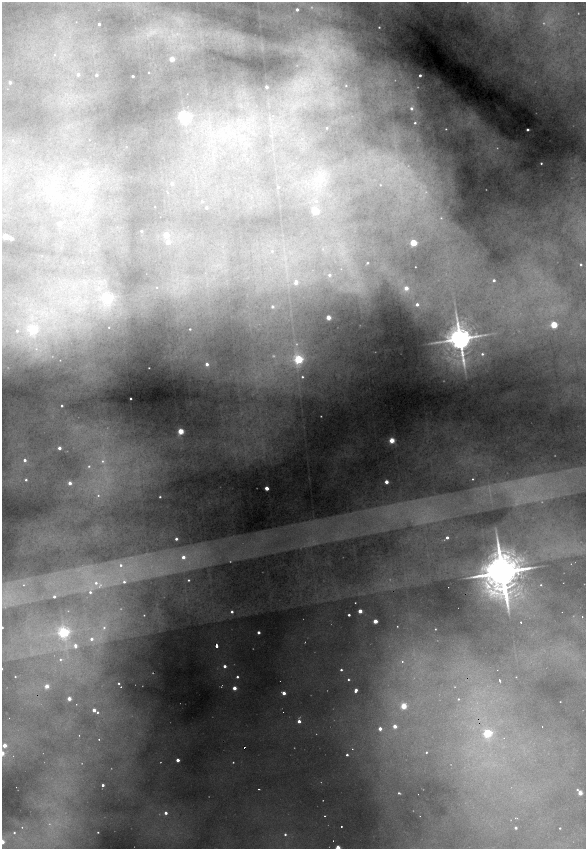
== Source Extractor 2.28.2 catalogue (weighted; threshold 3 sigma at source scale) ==
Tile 10 of 4 x 4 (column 2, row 3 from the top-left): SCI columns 1497-2663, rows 1694-3386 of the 5212 x 6773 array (HDU 1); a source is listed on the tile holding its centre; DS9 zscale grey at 2 x 2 block average (1 PNG px = mean of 2 x 2 image px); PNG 588 x 851 px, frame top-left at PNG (2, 2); no overlay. Shown black and unused: <1% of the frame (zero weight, under 2 of 4 exposures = <1% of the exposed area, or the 3 px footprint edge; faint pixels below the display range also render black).
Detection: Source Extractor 2.28.2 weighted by HDU 2 'WHT'; one run over the whole footprint, this tile lists its part. Background 0.48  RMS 0.025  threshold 0.111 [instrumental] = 3 sigma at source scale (4.5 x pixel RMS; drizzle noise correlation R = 1.50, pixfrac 1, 0.05/0.05 arcsec/px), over >= 5 px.
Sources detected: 246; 66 too faint to see at this stretch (2 x 2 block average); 7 cosmic-ray / hot-pixel residue — not listed; the other 173 listed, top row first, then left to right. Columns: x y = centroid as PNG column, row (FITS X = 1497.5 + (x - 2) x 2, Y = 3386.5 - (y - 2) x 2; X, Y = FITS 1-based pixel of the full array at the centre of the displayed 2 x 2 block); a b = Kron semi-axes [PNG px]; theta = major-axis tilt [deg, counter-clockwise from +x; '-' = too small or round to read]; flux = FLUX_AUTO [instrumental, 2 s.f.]
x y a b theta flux
297 10 2 2 - 32
76 22 3 2 - 3
99 24 2 2 - 22
379 27 2 2 - 7
323 44 62 31 86 660
54 55 4 3 - 7.2
172 59 3 3 - 140
148 72 2 2 - 5.3
78 75 3 3 - 30
96 75 3 2 - 24
420 75 2 2 - 21
133 76 2 2 - 18
10 82 2 2 - 39
346 85 3 3 - 5.9
266 87 2 2 - 35
187 94 2 2 - 2.4
412 108 8 5 65 40
273 115 2 2 - 1.3
184 117 4 4 - 1600
415 123 3 3 - 13
327 128 2 2 - 6.9
446 129 2 2 - 4.5
527 130 2 2 - 16
222 135 8 5 -82 27
13 140 5 2 - 6
89 140 2 2 - 2.2
541 163 2 2 - 8.7
4 171 7 2 -31 8.6
82 176 5 2 - 6.3
318 180 26 14 -18 180
172 184 3 3 - 23
380 185 3 3 - 5.1
278 187 2 2 - 9.9
54 191 3 2 - 4.7
167 192 3 3 - 4
202 201 2 2 - 11
316 201 5 4 - 16
155 207 2 2 - 2.3
206 208 2 2 - 15
315 211 3 3 - 430
441 218 5 4 - 11
59 223 3 2 - 56
141 231 2 2 - 13
166 235 3 3 - 130
5 236 3 3 - 290
11 238 3 2 - 63
168 242 3 3 - 64
413 243 3 3 - 450
272 251 4 3 - 8.6
83 262 3 3 - 3.8
367 263 4 3 - 7.7
581 265 2 2 - 12
415 267 2 2 - 4.3
341 269 4 3 - 8
329 275 4 4 - 23
494 280 2 2 - 21
85 282 3 3 - 6.3
296 283 4 3 - 40
157 287 2 2 - 2.6
406 288 3 3 - 88
357 290 17 11 -32 120
108 298 7 5 69 1200
417 304 2 2 - 31
272 307 3 2 - 23
46 314 6 2 40 9.3
328 317 3 3 - 150
554 325 3 3 - 460
109 327 3 3 - 5.8
33 329 5 4 - 600
190 329 3 3 - 8.6
17 331 5 5 - 23
460 339 13 7 -84 14000
36 349 5 4 - 12
482 354 5 4 - 18
298 359 4 4 - 940
60 360 2 2 - 2.6
207 364 3 2 - 42
149 368 2 2 - 4.9
302 377 2 2 - 8.9
130 399 2 2 - 9.1
62 406 2 2 - 15
181 431 3 3 - 320
392 440 3 3 - 240
59 448 2 2 - 45
25 460 3 3 - 29
89 466 4 3 - 8.7
473 479 2 2 - 5.3
26 480 3 3 - 14
386 482 2 2 - 73
70 483 2 2 - 54
266 488 3 2 - 86
98 495 4 4 - 13
160 497 2 2 - 8.2
447 538 2 2 - 25
176 539 2 2 - 21
444 540 3 2 - 3.4
183 557 3 3 - 48
121 565 4 4 - 22
503 576 23 10 -85 30000
188 580 2 2 - 8
124 582 3 3 - 18
96 583 5 5 - 38
23 585 3 3 - 5.7
541 585 2 2 - 5.1
90 592 4 3 - 17
54 597 2 2 - 16
355 603 2 2 - 4.4
360 611 2 2 - 110
232 612 3 3 - 21
144 615 2 2 - 3.8
349 615 2 2 - 15
582 617 3 2 - 6.9
375 621 3 2 - 130
521 622 2 2 - 5.2
397 626 3 2 - 4.7
2 627 2 2 - 15
104 628 5 4 - 12
435 629 2 2 - 4.3
64 632 4 4 - 1600
258 632 2 2 - 36
91 639 3 3 - 26
75 646 4 3 - 33
217 646 3 2 - 570
60 659 3 3 - 8.1
402 661 3 2 - 6.8
225 666 3 3 - 32
341 670 2 2 - 14
15 677 2 2 - 6.4
237 677 3 2 - 18
516 677 2 2 - 3.3
348 679 3 3 - 9.9
500 680 4 2 - 7.1
119 683 2 2 - 7.8
47 686 3 2 - 94
121 687 2 2 - 3.6
234 688 2 2 - 90
356 690 3 2 - 44
284 693 3 2 - 65
69 699 2 2 - 79
458 699 3 3 - 8.4
560 702 2 2 - 3
403 706 3 3 - 280
94 710 2 2 - 55
98 712 2 2 - 10
299 721 3 2 - 47
395 726 2 2 - 76
542 727 2 2 - 6.6
380 729 2 2 - 55
487 733 3 3 - 810
504 738 2 2 - 1.6
99 739 2 2 - 4.1
4 745 3 3 - 100
352 749 2 2 - 3.3
426 752 2 2 - 6.4
347 755 2 2 - 15
178 760 2 2 - 63
103 785 2 2 - 26
259 789 2 2 - 4.3
577 790 3 3 - 9.1
399 793 4 2 - 10
580 793 3 2 - 130
166 813 3 3 - 34
325 816 2 2 - 9.6
515 818 3 3 - 5.5
22 827 3 2 - 6
341 827 2 2 - 12
516 828 2 2 - 22
560 828 2 2 - 7.4
14 832 4 4 - 16
98 832 3 3 - 7
285 834 3 3 - 14
2 842 3 3 - 98
338 848 3 3 - 170
Overlapping masked pixels (flux is a lower limit): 2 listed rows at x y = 503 576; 217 646
Isophote crosses this tile's border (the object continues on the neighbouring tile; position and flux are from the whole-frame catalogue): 3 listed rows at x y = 2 627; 2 842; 338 848
Diffuse or blended objects may show on this block-average render without a row.